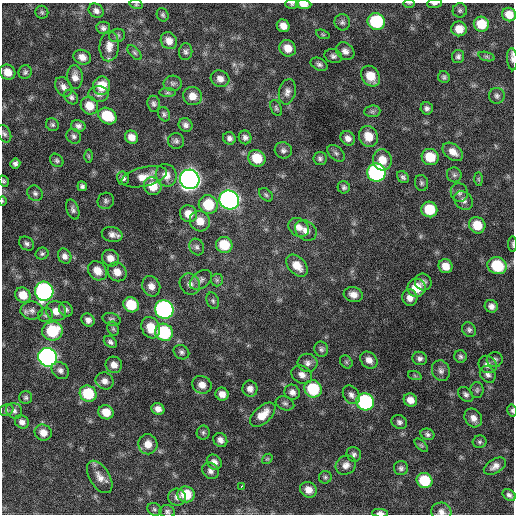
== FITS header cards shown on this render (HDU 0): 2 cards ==
NAXIS1  =                  512 / Axis length
NAXIS2  =                  512 / Axis length

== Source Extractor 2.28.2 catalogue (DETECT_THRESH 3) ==
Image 512 x 512 px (HDU 0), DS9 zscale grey, 1 PNG px = 1 image px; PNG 516 x 516 px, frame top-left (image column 1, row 512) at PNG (2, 3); each listed source drawn as its Kron ellipse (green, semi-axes under 4 px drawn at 4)
Background 392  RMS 21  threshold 63.5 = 3 sigma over >= 5 px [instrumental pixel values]
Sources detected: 205; all 205 listed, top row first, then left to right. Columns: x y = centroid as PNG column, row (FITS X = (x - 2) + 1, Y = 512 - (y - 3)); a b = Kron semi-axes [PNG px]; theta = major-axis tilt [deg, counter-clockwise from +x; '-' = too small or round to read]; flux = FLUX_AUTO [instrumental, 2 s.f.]
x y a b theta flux
136 4 6 4 -15 2.1e+03
292 4 7 5 0 2.4e+03
304 4 7 4 -2 1.2e+04
409 4 6 3 0 1.3e+03
434 4 7 3 3 2.8e+03
460 10 7 7 - 3.2e+03
96 11 8 6 -40 5.6e+03
42 12 6 6 - 2.9e+03
163 15 7 5 -64 2.8e+03
509 15 7 6 - 1.5e+04
376 21 9 8 - 9.7e+04
342 22 8 8 - 4.2e+03
481 24 8 7 - 2.9e+04
283 26 7 6 - 1.1e+04
103 28 7 6 - 4.5e+03
459 29 8 7 - 1.8e+04
323 34 7 4 -20 2.0e+03
117 35 8 6 15 3.5e+03
169 41 9 7 -52 1.1e+04
109 46 15 9 86 1.3e+04
288 48 9 7 -43 1.6e+04
345 51 10 8 -39 7.9e+03
186 52 8 6 81 4.3e+03
134 53 9 5 -49 3.0e+03
333 56 9 7 -16 4.6e+03
486 56 8 3 -19 2.4e+03
82 57 9 7 -22 9.6e+03
458 57 6 6 - 3.8e+03
512 59 11 5 -87 4.7e+03
319 64 9 6 -27 4.3e+03
8 72 8 7 - 1.6e+04
25 72 7 6 - 3.4e+03
371 76 11 8 -56 2.5e+04
75 77 12 7 -85 1.0e+04
444 77 6 5 - 3.3e+03
220 79 9 8 - 9.0e+03
173 83 9 7 3 4.5e+03
102 86 9 8 - 2.7e+04
63 87 10 7 -58 7.7e+03
287 92 13 8 77 7.7e+03
167 93 8 4 0 2.6e+03
99 94 10 8 0 5.6e+03
193 96 9 9 - 1.4e+04
497 96 8 8 - 4.1e+03
71 97 8 6 -49 4.3e+03
154 104 8 6 -83 4.0e+03
89 106 9 8 - 2.1e+04
276 108 8 5 -67 2.9e+03
427 108 6 6 - 4.5e+03
372 111 8 5 7 3.6e+03
164 114 7 5 -63 3.2e+03
107 116 9 7 -33 5.1e+04
52 125 7 6 - 3.0e+03
185 125 7 6 - 5.2e+03
78 126 7 6 - 5.1e+03
4 134 9 6 -63 3.9e+03
74 136 8 7 - 4.2e+03
368 136 11 9 -62 2.2e+04
131 137 7 6 - 1.1e+04
245 137 7 6 - 5.0e+03
229 138 6 6 - 4.9e+03
348 138 8 6 -44 7.7e+03
176 141 8 7 - 4.3e+03
283 150 9 8 - 4.9e+03
453 152 11 7 -37 1.3e+04
336 153 10 6 -44 4.2e+03
88 156 6 4 -89 2.0e+03
430 157 8 8 - 3.2e+04
257 158 9 8 - 3.2e+04
320 158 6 6 - 3.7e+03
57 160 7 6 - 3.2e+03
382 160 10 9 - 2.0e+04
15 163 5 5 - 4.5e+03
376 172 9 9 - 3.2e+05
166 175 11 10 - 1.4e+04
454 175 7 7 - 3.7e+03
144 177 23 9 13 1.9e+04
403 177 7 5 -48 3.4e+03
123 178 7 6 - 4.8e+03
190 179 10 9 - 1.2e+06
478 179 7 4 -89 2.0e+03
4 181 6 4 -53 2.2e+03
421 183 8 6 -75 3.3e+03
82 186 5 4 - 3.5e+03
153 186 9 8 - 2.2e+04
344 187 6 6 - 3.5e+03
35 193 8 7 - 4.5e+03
459 193 9 8 - 5.4e+03
266 195 8 5 -45 3.0e+03
229 200 10 9 - 6.8e+05
2 201 5 3 - 1.2e+03
106 201 8 8 - 4.2e+03
464 201 10 8 -45 6.7e+03
208 205 9 9 - 4.7e+04
73 209 10 6 -71 4.5e+03
429 209 8 7 - 4.3e+04
188 214 9 8 - 1.5e+04
200 221 10 10 - 1.7e+04
477 225 8 8 - 2.8e+04
299 227 11 8 -34 1.1e+04
306 230 11 9 -36 1.1e+04
112 235 10 7 -16 7.5e+03
27 244 8 6 -38 4.1e+03
513 244 8 3 -89 2.1e+03
224 245 8 8 - 3.8e+04
197 247 8 7 - 4.4e+03
42 254 6 6 - 2.9e+03
65 256 8 6 -62 6.5e+03
110 258 9 8 - 1.1e+04
297 266 13 8 -45 1.9e+04
445 266 7 6 - 1.4e+04
497 266 10 8 -18 6.3e+04
97 271 10 8 -47 1.6e+04
117 272 10 9 - 1.4e+04
201 280 12 8 37 6.6e+03
217 280 6 6 - 2.9e+03
423 282 8 8 - 5.9e+03
190 284 11 10 - 9.2e+03
151 286 10 8 -64 1.0e+04
417 288 9 9 - 3.0e+04
44 291 9 9 - 3.3e+05
23 295 8 7 - 1.9e+04
353 295 9 7 -15 9.8e+03
410 298 8 7 - 9.0e+03
213 301 8 6 -70 3.6e+03
131 305 8 7 - 4.1e+04
491 306 6 6 - 6.3e+03
66 309 7 6 - 3.8e+03
164 309 9 9 - 4.3e+05
32 310 11 9 2 7.2e+03
56 311 10 9 - 1.4e+04
45 315 7 7 - 3.5e+03
112 319 9 6 -16 3.5e+03
88 320 7 6 - 6.5e+03
151 328 11 9 -63 2.7e+04
113 329 7 5 -69 2.7e+03
469 330 8 6 -54 3.8e+03
52 331 10 9 - 5.8e+04
164 332 9 8 - 9.9e+04
110 342 7 5 -36 3.9e+03
321 349 8 6 -70 3.8e+03
181 352 8 7 - 4.0e+03
460 356 6 6 - 3.4e+03
48 357 9 9 - 5.8e+05
420 358 7 6 - 4.6e+03
369 360 9 7 -44 9.6e+03
495 360 8 7 - 4.3e+03
346 362 7 5 -47 2.5e+03
307 363 10 9 - 7.2e+03
488 364 9 8 - 8.5e+03
114 365 8 8 - 9.2e+03
60 370 9 7 -43 6.2e+03
441 371 10 9 - 6.5e+03
488 374 9 7 -53 5.5e+03
302 375 11 8 -31 8.9e+03
415 376 7 4 -19 1.8e+03
105 381 9 8 - 8.3e+03
202 385 10 8 -25 1.1e+04
250 389 8 7 - 8.0e+03
313 389 9 8 - 7.1e+04
477 390 8 6 89 3.2e+03
292 392 8 7 - 6.9e+03
88 394 8 8 - 5.6e+04
222 394 6 6 - 9.8e+03
466 394 9 6 -44 4.2e+03
351 395 10 7 -54 6.6e+03
26 398 6 6 - 3.4e+03
410 400 7 6 - 1.1e+04
365 402 9 8 - 2.1e+05
285 403 9 6 -18 4.0e+03
158 409 6 5 - 7.8e+03
6 410 7 5 22 2.9e+03
512 410 6 4 -76 2.6e+03
14 411 8 7 - 5.3e+03
106 412 7 7 - 2.0e+04
263 415 15 8 42 2.1e+04
473 418 10 8 -55 9.5e+03
22 422 7 6 - 6.3e+03
399 422 8 6 -29 4.4e+03
203 432 7 6 - 3.1e+03
43 433 9 8 - 1.2e+04
427 434 7 5 -21 3.7e+03
220 440 7 6 - 6.4e+03
480 442 7 6 - 3.1e+03
148 444 10 9 - 1.4e+04
421 445 8 4 -44 2.2e+03
354 454 8 7 - 4.1e+03
267 459 6 4 41 1.9e+03
214 462 8 6 -45 7.4e+03
346 465 10 9 - 8.4e+03
495 466 12 7 30 8.7e+03
401 468 7 7 - 4.2e+03
210 471 9 7 -45 6.3e+03
100 477 18 10 -58 1.4e+04
325 477 6 6 - 2.8e+03
425 480 8 7 - 5.4e+04
242 486 3 3 - 3.9e+03
308 490 8 7 - 1.3e+04
186 494 8 8 - 3.6e+04
509 495 7 5 -34 4.3e+03
177 497 9 8 - 6.7e+03
154 509 7 6 - 2.8e+03
167 511 8 6 -14 3.7e+03
441 512 10 9 - 7.7e+03
380 513 8 4 -4 5.6e+03
At the frame edge (FLAGS 8, measured only in part): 13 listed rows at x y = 136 4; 292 4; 304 4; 409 4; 434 4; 509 15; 512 59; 4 181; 2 201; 513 244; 512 410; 441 512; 380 513